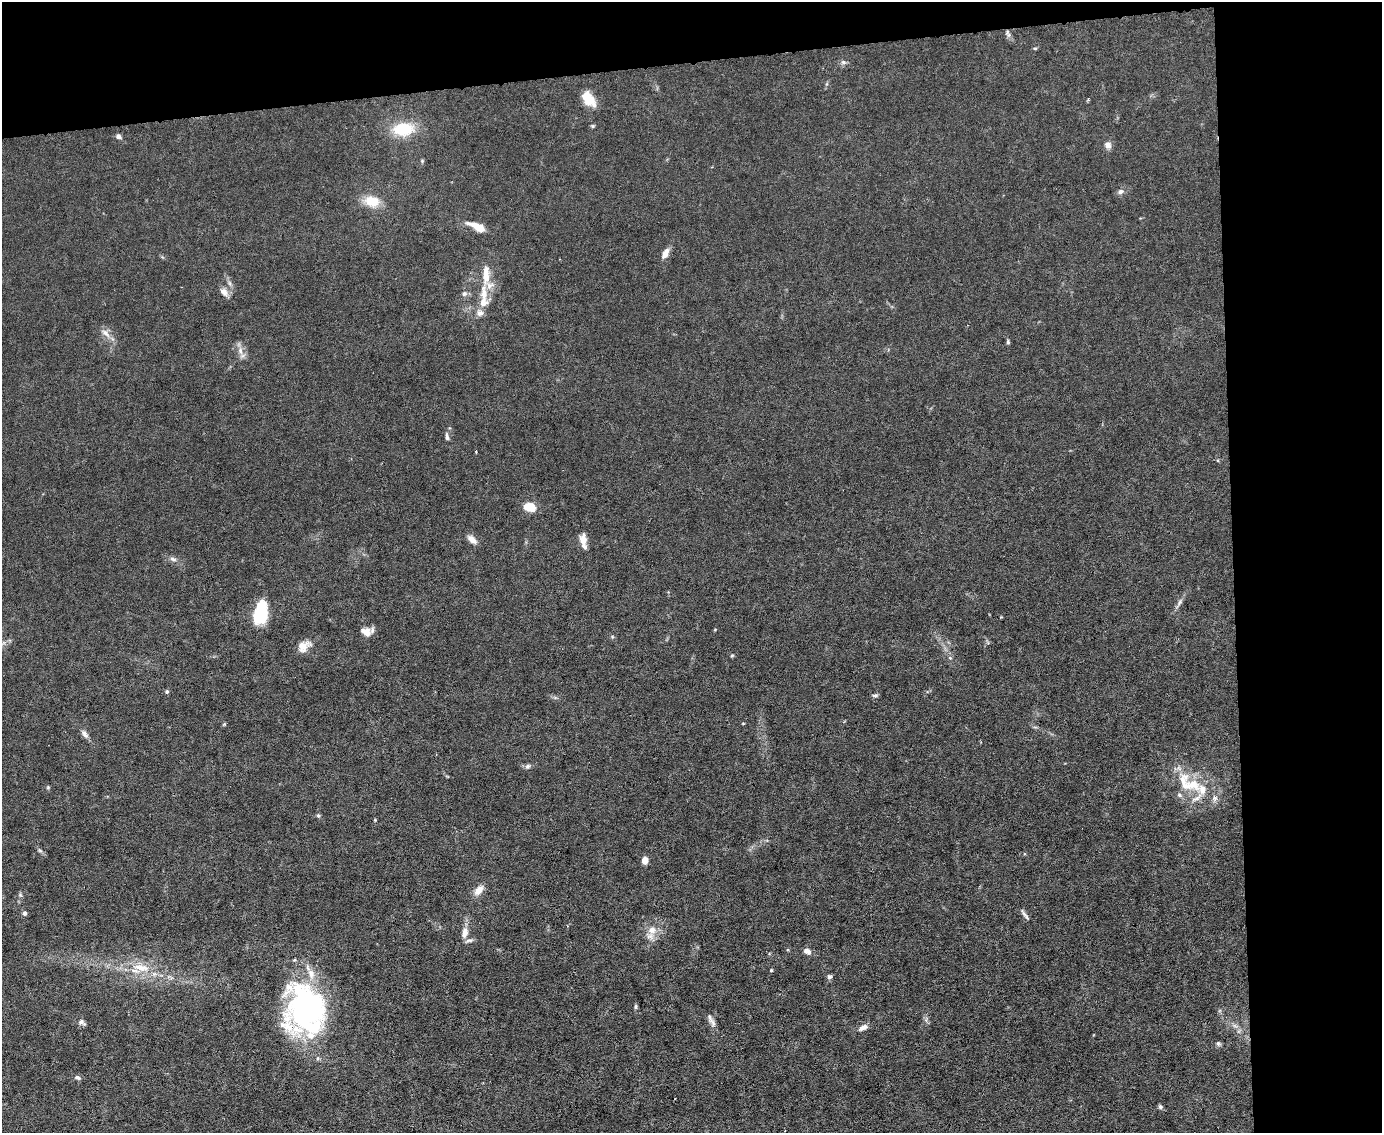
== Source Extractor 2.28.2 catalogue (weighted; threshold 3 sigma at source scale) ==
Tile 3 of 3 x 4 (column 3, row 1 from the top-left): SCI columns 2992-4371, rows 3393-4523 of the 4496 x 4523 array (HDU 1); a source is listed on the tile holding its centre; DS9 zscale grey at full resolution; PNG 1384 x 1135 px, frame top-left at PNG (2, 2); no overlay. Shown black and unused: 16% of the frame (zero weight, under 3 of 6 exposures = <1% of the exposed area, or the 3 px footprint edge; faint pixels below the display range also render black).
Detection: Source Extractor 2.28.2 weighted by HDU 2 'WHT'; one run over the whole footprint, this tile lists its part. Background 0.0185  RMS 0.0027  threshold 0.0112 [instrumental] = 3 sigma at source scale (4.09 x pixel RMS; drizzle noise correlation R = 1.36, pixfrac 0.8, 0.05/0.05 arcsec/px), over >= 5 px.
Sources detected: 73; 2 inside a brighter object's white glare — not listed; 10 inside a brighter listed object's ellipse — not listed separately; the other 61 listed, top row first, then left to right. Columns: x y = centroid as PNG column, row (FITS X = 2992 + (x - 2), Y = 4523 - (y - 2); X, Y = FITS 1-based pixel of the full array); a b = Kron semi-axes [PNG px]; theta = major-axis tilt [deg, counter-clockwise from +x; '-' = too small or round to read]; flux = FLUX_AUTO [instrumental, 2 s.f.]
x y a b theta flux
1009 35 9 6 -53 0.71
843 62 8 6 -14 0.67
588 98 15 10 -50 4.8
1088 99 4 4 - 0.28
593 126 5 5 - 0.3
403 129 22 13 5 9.6
118 136 6 5 - 0.85
1108 145 9 8 - 1.2
422 161 6 4 49 0.29
1120 191 7 6 - 0.81
372 201 16 11 -12 5.1
477 226 21 7 -24 4.1
665 253 11 6 64 2.1
486 275 29 10 89 4.6
224 292 12 8 -51 1.5
464 294 8 7 - 0.73
480 313 10 9 - 1.3
105 333 15 8 -40 1.6
1008 342 6 4 89 0.4
240 351 10 6 -80 1.4
447 437 10 5 -82 0.63
530 507 11 7 -24 5.3
472 539 10 6 -43 2
583 541 18 7 -83 2.3
173 559 10 5 -17 0.76
1180 602 10 5 69 0.79
261 613 23 13 82 12
366 632 11 9 -22 2.4
612 637 5 3 - 0.26
304 646 19 12 33 2.5
732 656 5 3 - 0.27
950 658 5 3 - 0.28
167 692 5 5 - 0.46
875 695 8 4 11 0.47
224 724 5 4 - 0.26
85 734 12 6 -59 1
528 766 8 6 32 0.61
1190 785 31 15 6 7.4
48 787 6 4 19 0.27
1215 798 8 7 - 0.97
318 815 5 5 - 0.37
40 851 6 4 -20 0.37
645 860 6 5 - 2.7
479 890 13 8 49 2.2
25 913 5 5 - 0.71
1025 915 18 4 -53 0.72
652 930 13 11 54 2.7
465 932 15 8 82 2
807 951 9 6 -21 1.2
141 968 27 10 -9 5.8
771 970 4 3 - 0.26
829 977 6 6 - 0.59
305 1007 53 38 -73 56
636 1007 7 3 89 0.42
82 1022 11 6 -34 0.8
713 1023 14 7 -68 1.2
1235 1026 7 4 -19 0.6
863 1028 11 6 26 1.4
1218 1043 7 5 70 0.48
77 1077 8 5 -18 0.67
1160 1107 7 5 -50 0.44